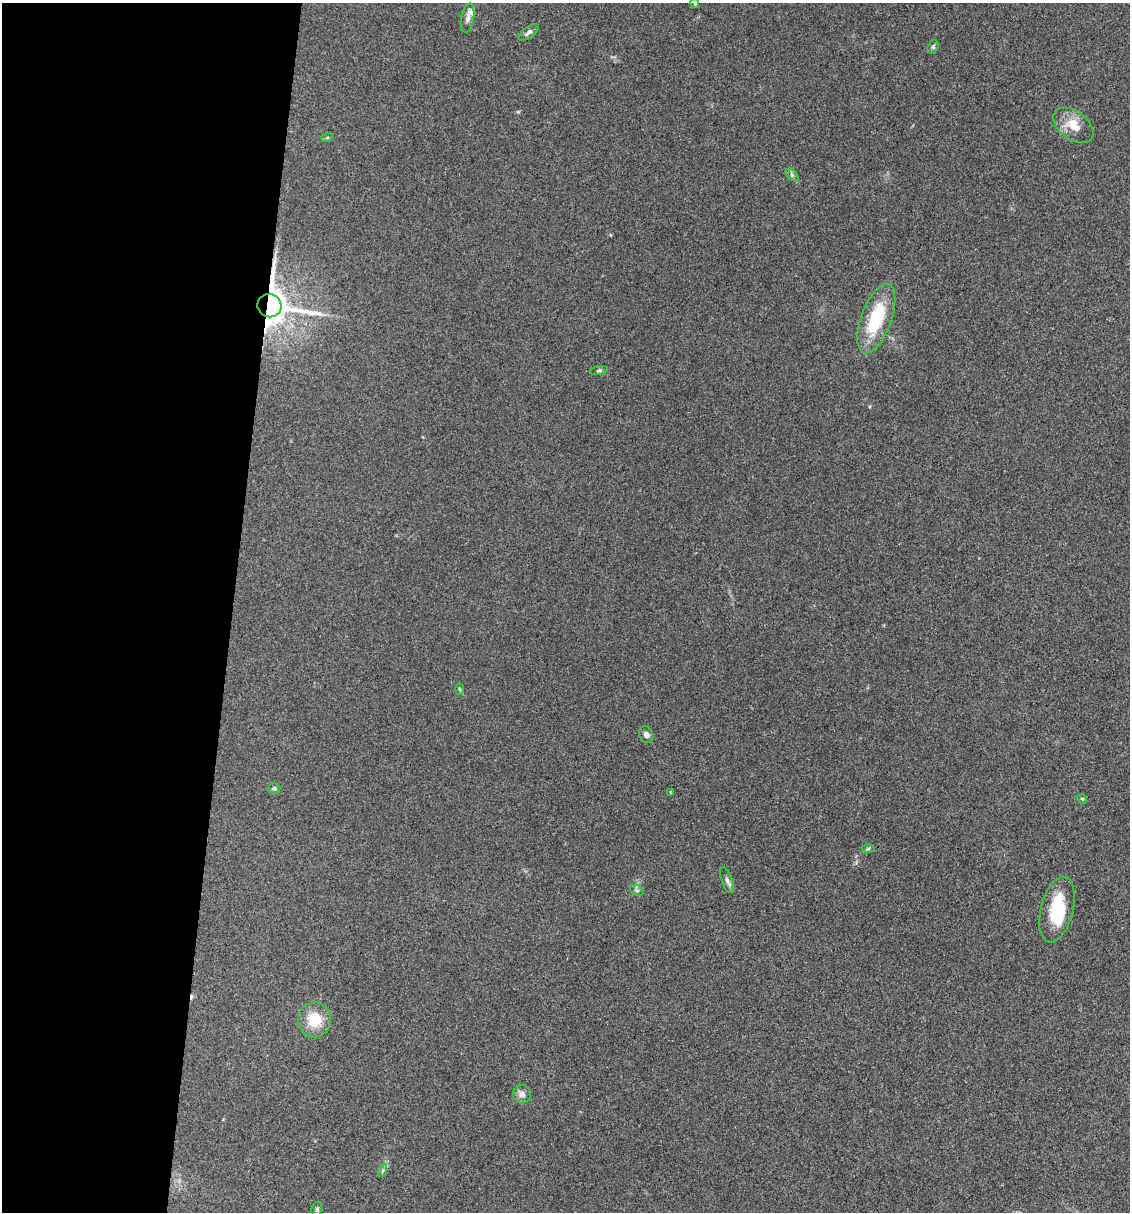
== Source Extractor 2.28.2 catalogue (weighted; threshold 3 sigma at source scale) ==
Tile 5 of 4 x 4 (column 1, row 2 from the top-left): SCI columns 232-1359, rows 2422-3631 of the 4860 x 4841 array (HDU 1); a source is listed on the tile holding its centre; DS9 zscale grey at full resolution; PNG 1132 x 1214 px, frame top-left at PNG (2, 3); each listed source drawn as its Kron ellipse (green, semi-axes under 4 px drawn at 4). Shown black and unused: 21% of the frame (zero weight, under 3 of 4 exposures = <1% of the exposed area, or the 3 px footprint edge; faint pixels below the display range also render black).
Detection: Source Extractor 2.28.2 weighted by HDU 2 'WHT'; one run over the whole footprint, this tile lists its part. Background 0.112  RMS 0.0067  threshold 0.0302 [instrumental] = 3 sigma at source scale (4.5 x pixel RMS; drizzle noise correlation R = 1.50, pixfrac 1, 0.05/0.05 arcsec/px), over >= 5 px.
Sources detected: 26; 1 inside a brighter object's white glare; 1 cosmic-ray / hot-pixel residue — neither listed nor drawn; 1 inside a brighter listed object's ellipse — not listed separately; the other 23 listed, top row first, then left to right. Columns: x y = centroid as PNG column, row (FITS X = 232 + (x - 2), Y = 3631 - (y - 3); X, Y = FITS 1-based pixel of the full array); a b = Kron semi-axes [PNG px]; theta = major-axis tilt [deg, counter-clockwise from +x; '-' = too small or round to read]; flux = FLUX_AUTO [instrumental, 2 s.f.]
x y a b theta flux
695 3 5 4 - 0.76
468 18 14 6 80 3.3
529 32 12 5 37 2.3
933 47 7 5 73 1.2
1073 125 23 14 -37 12
327 138 6 4 19 0.84
792 175 7 4 -46 1.5
269 305 12 11 - 1700
876 319 36 15 70 38
599 371 9 3 11 1.1
460 689 6 4 -87 0.73
646 734 9 7 -62 2.4
274 788 6 5 - 1.3
671 792 3 3 - 0.64
1082 799 5 4 - 0.91
868 849 6 4 2 0.88
727 880 14 5 -69 2.5
637 890 7 5 -30 1.3
1057 909 33 16 76 31
314 1020 17 16 - 18
522 1094 9 9 - 3.3
383 1170 7 4 71 1.1
317 1209 7 5 76 1.3
Overlapping masked pixels (flux is a lower limit): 1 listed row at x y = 269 305
Isophote crosses this tile's border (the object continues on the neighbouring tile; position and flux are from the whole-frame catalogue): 1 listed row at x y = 695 3